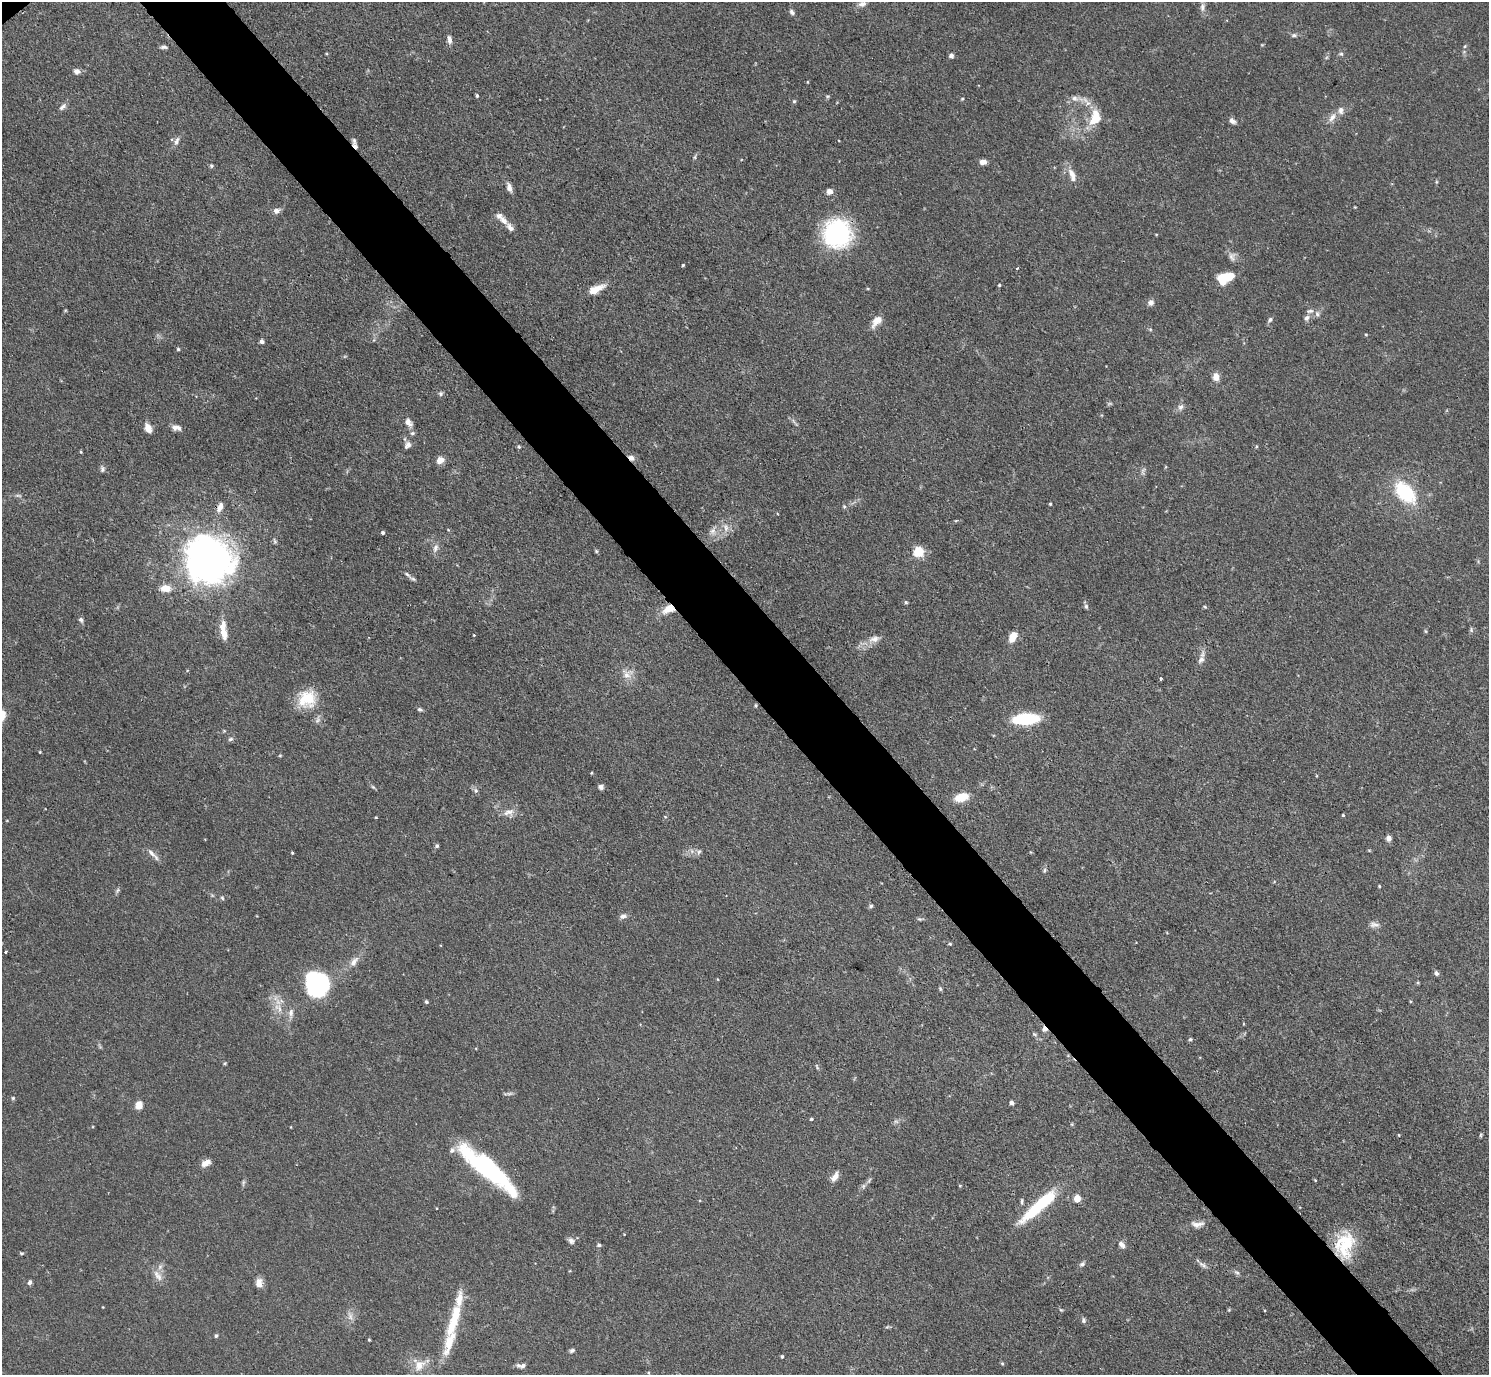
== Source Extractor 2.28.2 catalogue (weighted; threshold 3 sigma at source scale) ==
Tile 6 of 4 x 4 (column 2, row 2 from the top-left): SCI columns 1498-2984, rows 3055-4427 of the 5969 x 5965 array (HDU 1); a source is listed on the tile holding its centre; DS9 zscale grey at full resolution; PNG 1491 x 1377 px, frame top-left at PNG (2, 2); no overlay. Shown black and unused: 6% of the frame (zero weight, under 3 of 4 exposures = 1% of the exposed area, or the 3 px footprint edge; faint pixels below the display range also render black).
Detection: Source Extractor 2.28.2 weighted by HDU 2 'WHT'; one run over the whole footprint, this tile lists its part. Background 0.0699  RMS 0.0041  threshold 0.0184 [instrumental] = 3 sigma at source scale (4.5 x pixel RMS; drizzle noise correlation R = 1.50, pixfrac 1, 0.05/0.05 arcsec/px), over >= 5 px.
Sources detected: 191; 3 inside a brighter object's white glare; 1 cosmic-ray / hot-pixel residue — not listed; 14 inside a brighter listed object's ellipse — not listed separately; the other 173 listed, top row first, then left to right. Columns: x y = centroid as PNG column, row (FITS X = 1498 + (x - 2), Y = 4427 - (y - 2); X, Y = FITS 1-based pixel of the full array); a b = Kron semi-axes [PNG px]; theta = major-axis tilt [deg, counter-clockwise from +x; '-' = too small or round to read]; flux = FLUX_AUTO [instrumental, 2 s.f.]
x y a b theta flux
862 4 10 7 15 1.9
1202 7 12 6 90 1.8
792 12 8 6 -56 1.1
1294 35 8 5 9 0.92
449 40 11 5 -83 1.7
1465 46 5 4 - 0.48
164 47 9 5 3 1
1341 54 6 5 - 0.66
951 55 6 5 - 1.3
77 71 8 7 - 1.7
808 82 4 3 - 0.3
477 96 4 3 - 0.73
827 96 6 4 -11 0.52
1075 98 10 8 -16 2.2
962 99 4 3 - 0.42
794 101 4 4 - 0.63
62 107 11 5 45 1.5
1095 118 20 12 73 8.9
1332 118 13 7 55 2.7
1232 121 9 6 -31 1.5
176 141 13 5 66 1.6
355 146 9 4 -41 1.4
695 157 6 4 89 0.57
983 162 8 6 -3 2
211 166 5 4 - 0.64
1072 175 20 8 -68 3.9
509 187 11 6 -75 2
830 191 6 6 - 2.3
1355 207 3 3 - 0.33
276 211 8 7 - 1.9
503 220 14 8 -46 2.6
837 234 31 30 - 45
1156 234 4 3 - 0.32
1232 257 14 9 89 2.1
683 265 3 3 - 0.47
1227 276 15 7 6 11
999 285 4 3 - 0.49
595 289 19 8 24 5.6
1151 303 8 8 - 1.6
1317 314 10 6 -75 1.2
1307 318 8 7 - 1.4
1270 320 7 5 59 0.95
877 321 16 8 48 4.3
1150 329 6 3 -19 0.5
1366 335 4 3 - 0.4
262 341 5 5 - 1.2
178 349 4 4 - 0.59
1216 377 9 7 -83 3.1
441 394 6 6 - 0.86
1181 407 8 7 - 1.5
408 422 12 8 -50 2.4
174 427 9 7 -56 1.6
148 428 9 6 -63 4.3
412 433 6 5 - 0.86
407 445 10 7 55 1.6
1256 446 5 3 - 0.43
519 447 4 4 - 0.66
81 452 4 3 - 0.42
631 458 8 6 -38 1.9
440 460 8 7 - 3.3
102 469 8 5 -66 1.1
1405 493 23 14 -47 27
18 495 7 4 -1 0.75
1050 504 4 3 - 0.48
844 506 5 4 - 0.55
220 507 13 7 69 2.3
726 527 13 7 -79 2.7
713 531 13 8 72 2.5
383 533 4 4 - 0.8
435 548 13 6 71 2
596 551 5 4 - 0.59
919 552 5 5 - 34
209 560 47 44 -39 170
407 574 13 5 -37 1.4
165 588 14 9 -3 3.8
906 602 5 4 - 0.64
1086 606 7 5 -74 0.83
1205 607 5 4 - 0.45
668 609 14 8 21 5.7
81 620 7 5 -70 1.1
1471 630 7 5 -73 0.73
1425 631 6 3 -70 0.44
224 633 17 9 -73 4.9
474 635 3 3 - 0.33
1013 637 11 7 65 5.1
874 639 15 8 9 3.2
1201 659 10 7 49 1.9
627 674 12 10 55 3.5
1160 679 4 3 - 0.46
307 699 23 20 32 12
755 706 4 4 - 0.55
420 709 6 5 - 0.86
1026 719 19 8 4 31
230 739 7 5 27 0.85
40 752 3 3 - 0.35
280 756 5 3 - 0.37
373 787 7 4 -44 0.61
601 787 7 6 - 1.3
476 790 7 6 - 1.1
961 797 16 9 15 7.4
509 812 17 9 13 3.1
1343 815 3 3 - 0.46
1389 838 6 6 - 1.8
437 846 5 4 - 0.79
692 851 7 4 -71 0.93
699 852 7 5 45 0.96
151 853 18 5 -44 2.3
292 853 3 3 - 0.46
1044 870 7 5 59 0.75
1379 886 4 3 - 0.4
117 891 8 4 59 0.84
222 898 6 4 -46 0.59
871 906 6 5 - 0.73
623 916 10 6 15 1.6
919 919 7 5 -11 0.66
1374 925 14 7 -3 1.9
950 944 4 4 - 0.48
5 952 3 2 - 0.6
354 962 17 8 55 3.2
1436 973 6 5 - 0.99
316 984 23 20 -61 53
940 989 6 4 -61 0.59
426 1002 5 4 - 0.71
279 1009 13 6 -76 2.8
291 1013 12 7 80 2.1
1044 1029 7 6 - 1.7
1190 1039 5 4 - 0.62
225 1063 5 3 - 0.41
817 1067 9 3 -61 0.54
509 1093 9 4 9 0.95
13 1098 5 4 - 0.52
1011 1103 5 4 - 1.3
139 1105 10 8 74 2.8
811 1119 4 3 - 0.54
896 1121 7 4 -2 0.86
1399 1135 4 3 - 0.35
1481 1135 6 4 89 0.46
206 1163 11 7 27 3
487 1169 55 15 -39 59
835 1177 12 7 57 2.8
1315 1180 4 3 - 0.35
243 1182 8 4 82 0.8
863 1186 8 5 82 0.93
960 1186 4 4 - 0.4
1077 1199 5 5 - 10
1022 1201 8 4 88 0.78
1042 1202 42 14 39 19
1197 1224 18 7 1 2.7
571 1241 8 7 - 1.4
1122 1244 9 6 -46 2
599 1245 5 4 - 0.78
1345 1247 35 22 75 19
22 1253 5 4 - 0.54
1082 1264 9 5 24 1
1203 1265 13 5 -30 1.5
1237 1272 9 5 -35 0.99
158 1276 18 8 -52 3.2
30 1282 6 5 - 1.1
259 1283 11 8 -82 3.1
103 1307 3 2 - 0.27
1061 1310 5 4 - 0.46
350 1316 13 7 -79 2.2
1083 1320 7 5 -70 0.95
887 1327 6 4 19 0.55
216 1336 5 4 - 0.63
369 1340 3 3 - 0.42
449 1342 54 12 72 13
572 1350 8 5 26 0.89
782 1357 4 3 - 0.57
1002 1364 5 3 - 0.46
419 1365 18 12 51 5.7
518 1365 7 6 - 1
649 1373 4 3 - 0.37
Overlapping masked pixels (flux is a lower limit): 6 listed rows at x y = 355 146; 837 234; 631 458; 668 609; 1044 1029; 1345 1247